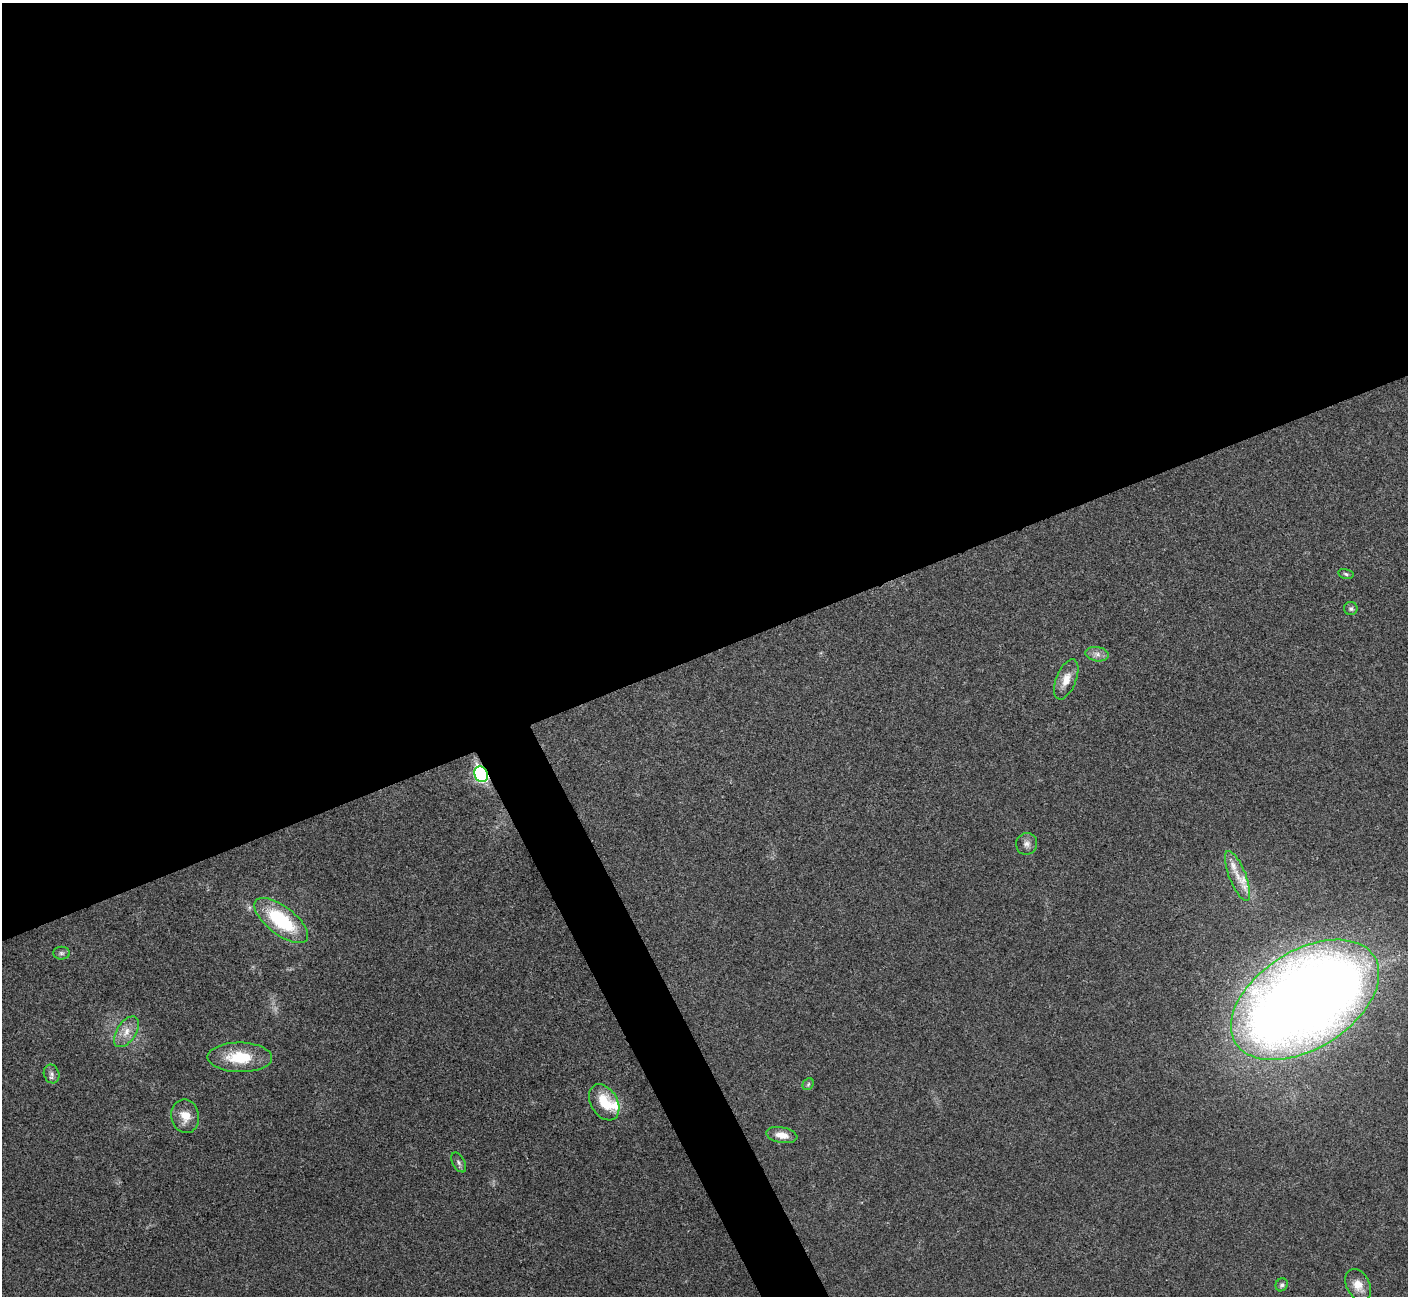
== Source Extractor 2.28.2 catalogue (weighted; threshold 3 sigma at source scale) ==
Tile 2 of 4 x 4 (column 2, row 1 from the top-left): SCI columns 1408-2813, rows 4037-5330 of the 5630 x 5618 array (HDU 1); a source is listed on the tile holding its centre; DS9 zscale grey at full resolution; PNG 1410 x 1298 px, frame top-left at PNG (2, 3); each listed source drawn as its Kron ellipse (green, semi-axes under 4 px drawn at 4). Shown black and unused: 53% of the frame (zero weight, under 3 of 4 exposures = <1% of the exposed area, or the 3 px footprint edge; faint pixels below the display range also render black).
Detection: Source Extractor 2.28.2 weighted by HDU 2 'WHT'; one run over the whole footprint, this tile lists its part. Background 0.0222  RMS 0.004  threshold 0.018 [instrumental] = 3 sigma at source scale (4.5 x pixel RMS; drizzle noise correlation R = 1.50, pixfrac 1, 0.05/0.05 arcsec/px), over >= 5 px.
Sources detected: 23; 3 inside a brighter listed object's ellipse — not listed separately; the other 20 listed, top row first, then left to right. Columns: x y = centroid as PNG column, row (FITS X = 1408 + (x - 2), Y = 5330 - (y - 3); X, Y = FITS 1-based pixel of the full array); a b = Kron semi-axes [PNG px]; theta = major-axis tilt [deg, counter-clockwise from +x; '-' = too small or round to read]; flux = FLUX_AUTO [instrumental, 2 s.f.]
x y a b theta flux
1346 574 8 5 -12 0.79
1351 609 6 6 - 0.87
1097 654 12 7 -8 2.3
1066 679 21 10 68 5.3
481 774 8 6 -63 72
1027 844 11 10 - 2.2
1237 876 26 8 -68 6.1
281 921 32 14 -38 31
61 953 8 6 0 1.1
1305 1000 82 49 32 710
126 1032 17 9 57 4.6
240 1057 32 15 -1 16
52 1074 9 7 -70 1.7
808 1084 6 5 - 0.67
604 1102 19 13 -59 11
185 1116 17 14 -80 5.4
782 1135 16 7 -10 4.4
459 1162 11 6 -60 1.2
1282 1285 7 5 59 0.96
1358 1285 17 11 -62 4.7
Overlapping masked pixels (flux is a lower limit): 1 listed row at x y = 481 774